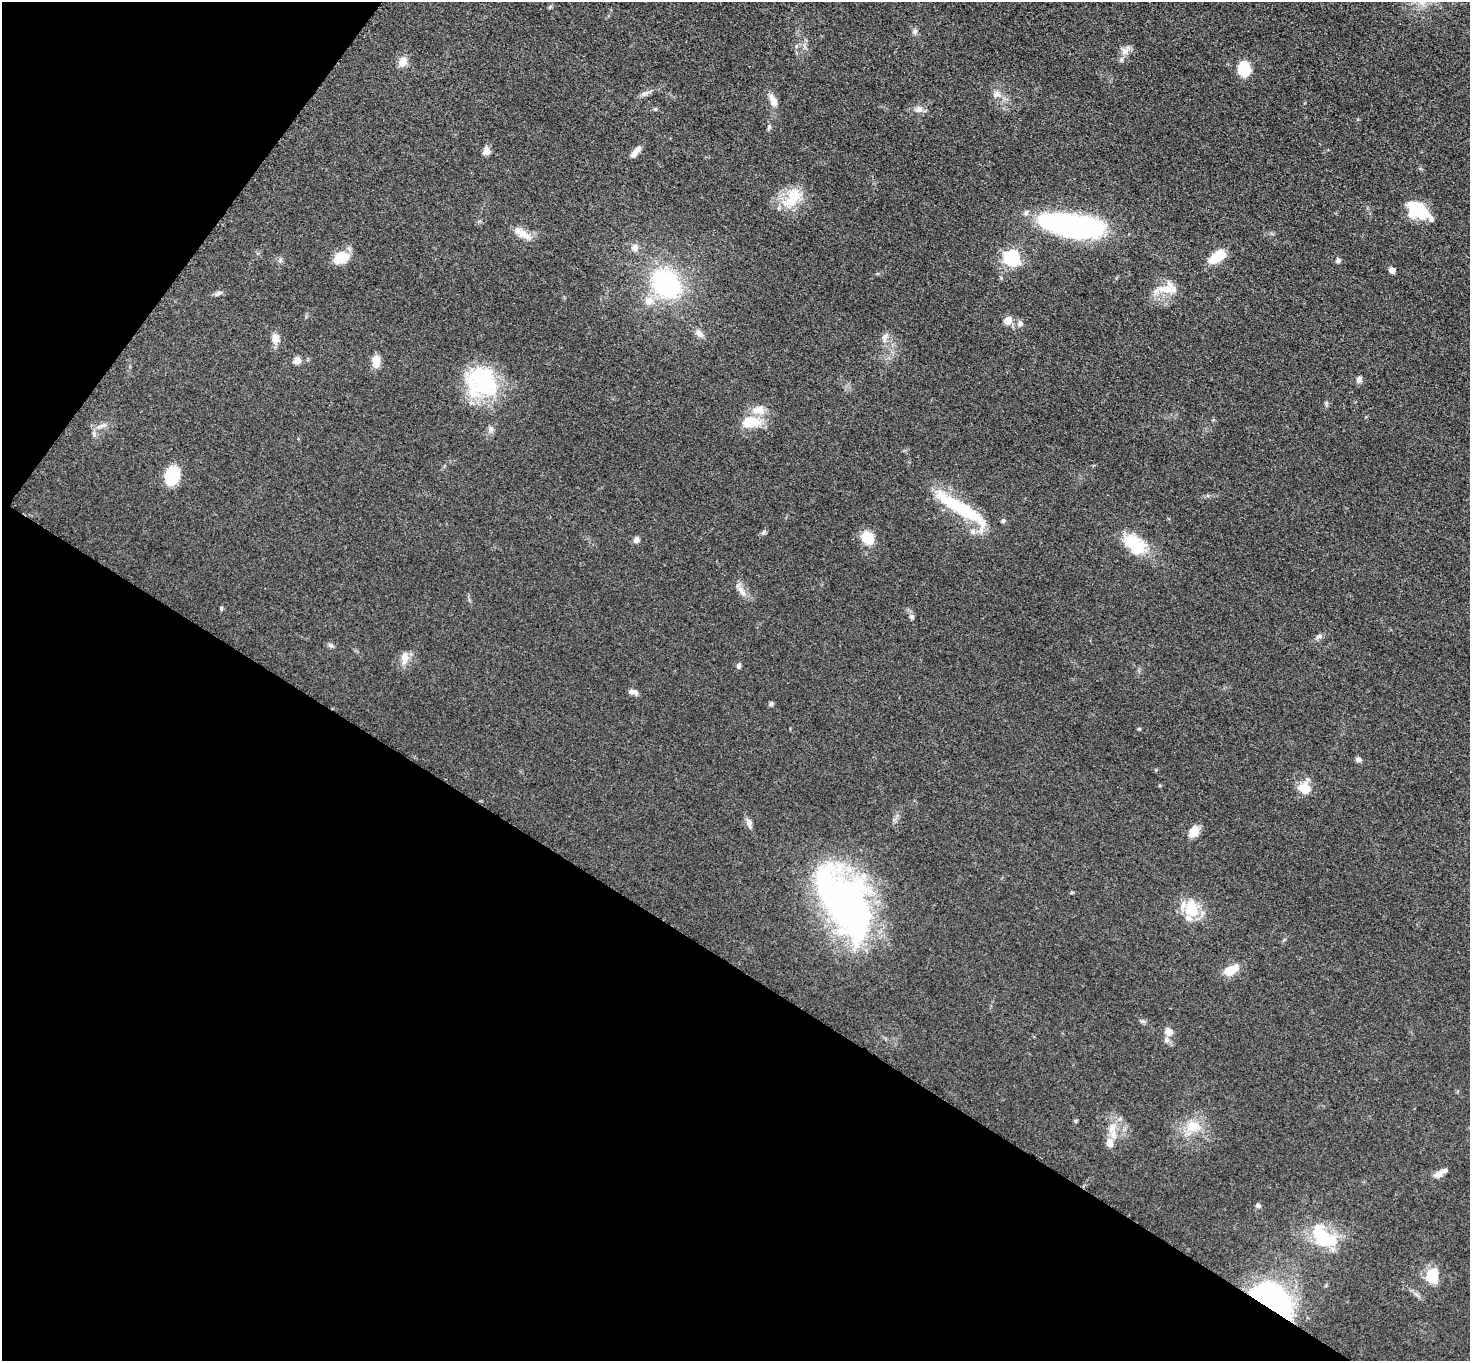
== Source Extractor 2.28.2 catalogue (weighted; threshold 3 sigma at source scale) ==
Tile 9 of 4 x 4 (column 1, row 3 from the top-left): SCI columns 13-1480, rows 1519-2877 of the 5891 x 5895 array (HDU 1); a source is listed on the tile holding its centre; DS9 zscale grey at full resolution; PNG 1472 x 1363 px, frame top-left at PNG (2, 2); no overlay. Shown black and unused: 34% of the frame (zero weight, under 3 of 5 exposures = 1% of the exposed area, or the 3 px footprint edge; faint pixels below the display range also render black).
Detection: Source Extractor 2.28.2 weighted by HDU 2 'WHT'; one run over the whole footprint, this tile lists its part. Background 0.0481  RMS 0.0052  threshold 0.0233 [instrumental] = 3 sigma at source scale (4.5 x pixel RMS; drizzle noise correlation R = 1.50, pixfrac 1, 0.05/0.05 arcsec/px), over >= 5 px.
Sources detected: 79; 1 inside a brighter object's white glare — not listed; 3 inside a brighter listed object's ellipse — not listed separately; the other 75 listed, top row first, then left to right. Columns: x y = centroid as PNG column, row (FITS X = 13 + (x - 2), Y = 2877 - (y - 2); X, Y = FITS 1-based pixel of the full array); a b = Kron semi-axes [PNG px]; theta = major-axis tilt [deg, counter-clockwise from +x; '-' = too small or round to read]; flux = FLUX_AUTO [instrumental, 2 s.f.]
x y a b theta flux
915 31 8 6 74 1.3
1124 51 11 9 -62 3.1
403 62 10 8 66 5.5
1244 68 13 11 -76 17
644 94 13 6 25 2
996 94 12 8 11 2.6
774 102 13 10 -76 3.7
655 109 6 4 45 0.69
919 109 11 9 -1 2.8
769 127 7 4 72 0.85
486 151 10 9 - 2.8
636 151 17 6 50 3.3
792 198 34 18 52 16
1417 210 26 16 -29 19
1073 227 59 22 -5 110
518 232 25 10 -40 6
634 247 9 8 - 3.1
341 257 16 12 21 11
1217 257 14 8 37 17
1011 258 7 7 - 99
280 260 6 5 - 1.1
1338 260 8 6 23 1.1
1392 270 7 6 - 2.3
667 284 28 22 -38 71
1165 289 26 10 2 8.7
218 293 11 5 25 1.5
649 301 13 11 -33 5.8
1007 320 8 7 - 5.1
1020 323 8 8 - 2
699 333 12 8 -44 2.8
885 337 15 9 66 3.2
275 338 12 9 -76 4.2
297 360 8 7 - 3.4
376 361 10 7 88 8.8
1359 379 8 7 - 1.8
482 382 40 37 -31 44
759 410 18 12 -2 6.4
751 422 18 11 3 15
490 429 9 7 81 1.9
172 475 14 10 76 28
961 508 70 13 -33 36
1003 521 6 5 - 0.9
763 532 8 5 41 1.1
972 532 8 8 - 2.2
868 538 15 12 -55 10
636 540 8 6 70 1.9
1134 544 31 19 -42 20
741 591 19 7 -50 3.7
221 608 5 4 - 0.8
912 617 7 6 - 1.3
1318 637 10 6 35 1.6
331 645 8 5 -39 1.2
405 658 17 9 89 4.8
738 666 6 5 - 1.4
633 692 12 6 -14 2.2
771 704 6 5 - 0.96
1139 729 6 3 18 0.52
1358 759 7 6 - 1.5
1304 788 16 14 -20 7.5
749 823 13 7 -76 2.3
1194 831 14 9 57 6.2
1072 892 5 3 - 0.57
845 903 80 42 -59 210
1191 909 23 18 -81 15
1230 970 18 9 25 8.8
1168 1032 12 11 - 3.8
1075 1121 6 4 -90 0.67
1193 1126 23 15 -2 12
1112 1127 15 10 67 6
1110 1142 14 9 89 4.4
1438 1174 14 7 32 4
1258 1206 6 5 - 1.2
1321 1235 33 18 -48 24
1432 1276 18 14 77 12
1271 1301 29 17 -37 220
Overlapping masked pixels (flux is a lower limit): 1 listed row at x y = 1271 1301
Unlisted compact peaks at least as high as the median listed source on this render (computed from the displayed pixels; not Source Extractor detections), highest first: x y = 1142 1021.